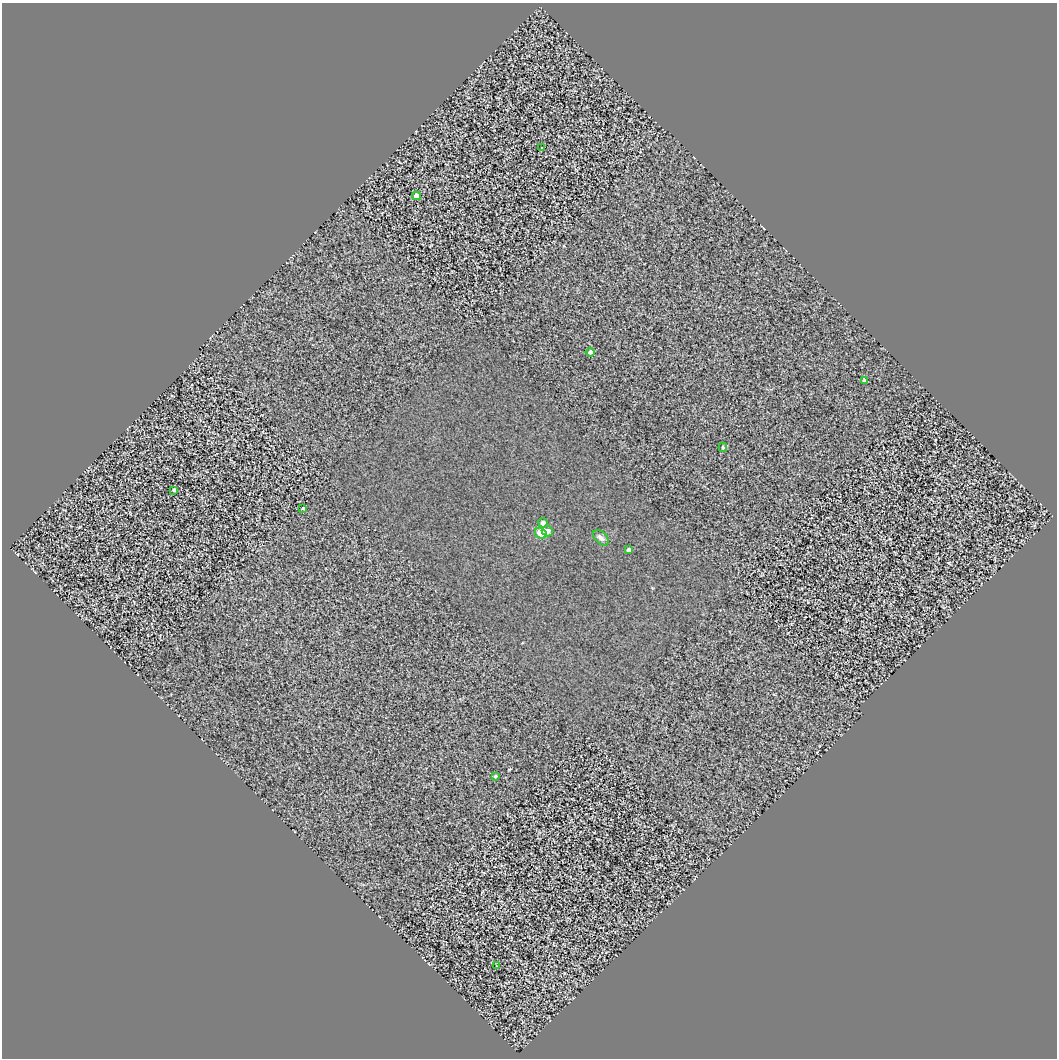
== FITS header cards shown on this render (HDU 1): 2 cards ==
NAXIS1  =                 1055
NAXIS2  =                 1056

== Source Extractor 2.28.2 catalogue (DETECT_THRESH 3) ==
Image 1055 x 1056 px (HDU 1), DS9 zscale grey, 1 PNG px = 1 image px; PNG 1059 x 1060 px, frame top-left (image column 1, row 1056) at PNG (2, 3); each listed source drawn as its Kron ellipse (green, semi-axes under 4 px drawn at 4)
Background 0.98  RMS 3.6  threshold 10.7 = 3 sigma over >= 5 px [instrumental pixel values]
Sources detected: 14; all 14 listed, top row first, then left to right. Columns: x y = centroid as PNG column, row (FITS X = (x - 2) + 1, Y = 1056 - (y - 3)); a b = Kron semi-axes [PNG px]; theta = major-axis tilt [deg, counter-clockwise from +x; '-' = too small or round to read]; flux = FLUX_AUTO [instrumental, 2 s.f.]
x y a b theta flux
542 148 3 3 - 210
416 196 4 4 - 1900
590 352 4 4 - 950
864 381 4 4 - 490
723 447 5 4 - 340
174 490 3 3 - 370
303 508 4 3 - 280
543 523 4 4 - 1000
547 531 5 5 - 940
541 533 6 5 - 6100
601 538 9 6 -42 820
629 550 4 3 - 840
495 776 3 3 - 370
496 966 3 2 - 180